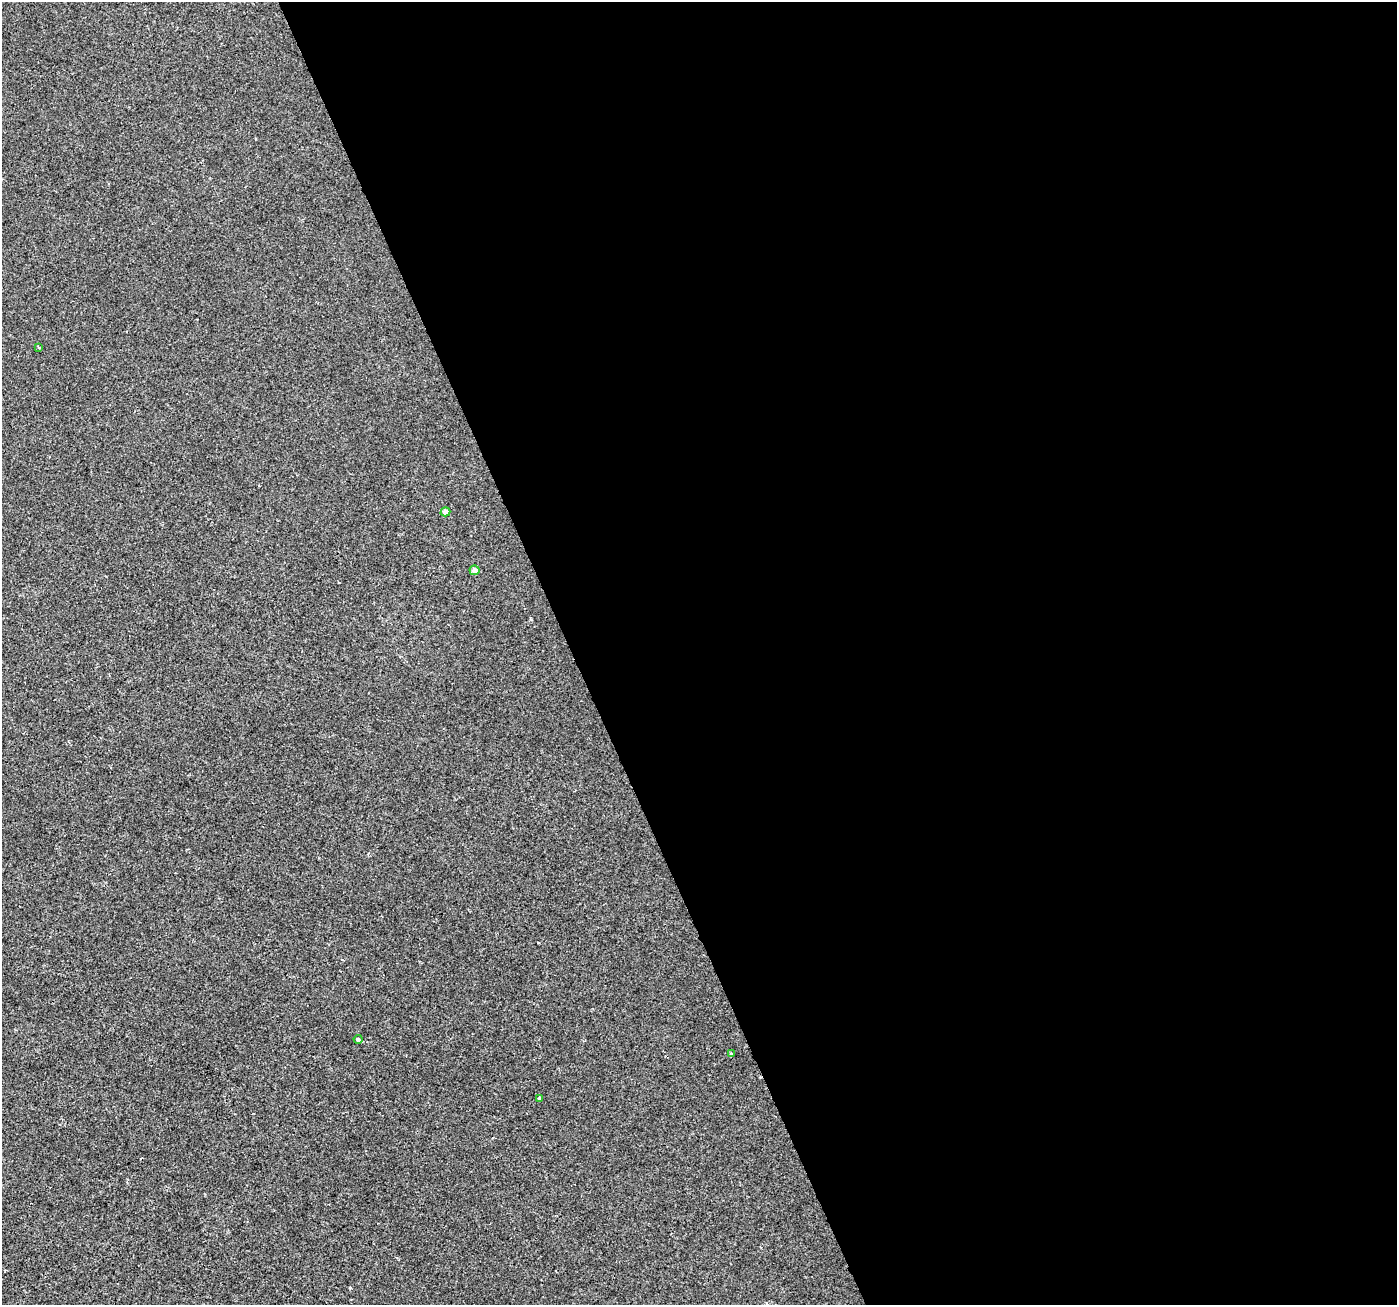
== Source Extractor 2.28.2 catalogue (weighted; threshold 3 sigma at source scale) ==
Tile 8 of 4 x 4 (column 4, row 2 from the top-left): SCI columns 4189-5583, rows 2747-4049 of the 5583 x 5434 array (HDU 1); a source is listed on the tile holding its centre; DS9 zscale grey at full resolution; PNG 1399 x 1307 px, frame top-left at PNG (2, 2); each listed source drawn as its Kron ellipse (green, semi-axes under 4 px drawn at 4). Shown black and unused: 59% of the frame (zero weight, under 2 of 3 exposures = <1% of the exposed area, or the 3 px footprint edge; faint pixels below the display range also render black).
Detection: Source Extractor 2.28.2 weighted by HDU 2 'WHT'; one run over the whole footprint, this tile lists its part. Background -2.91e-04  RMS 0.0028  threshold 0.0126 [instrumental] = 3 sigma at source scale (4.5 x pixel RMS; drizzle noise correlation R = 1.50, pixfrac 1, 0.0396/0.0396 arcsec/px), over >= 5 px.
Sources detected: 6; all 6 listed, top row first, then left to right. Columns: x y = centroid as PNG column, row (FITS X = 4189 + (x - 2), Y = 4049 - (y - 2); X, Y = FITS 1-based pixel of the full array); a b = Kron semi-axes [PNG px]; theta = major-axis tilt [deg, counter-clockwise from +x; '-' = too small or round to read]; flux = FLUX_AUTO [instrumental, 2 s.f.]
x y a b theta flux
38 347 3 3 - 3.1
445 512 5 4 - 1.4
474 570 5 5 - 1.3
358 1039 4 3 - 0.6
731 1054 3 3 - 1.1
539 1099 3 3 - 0.78